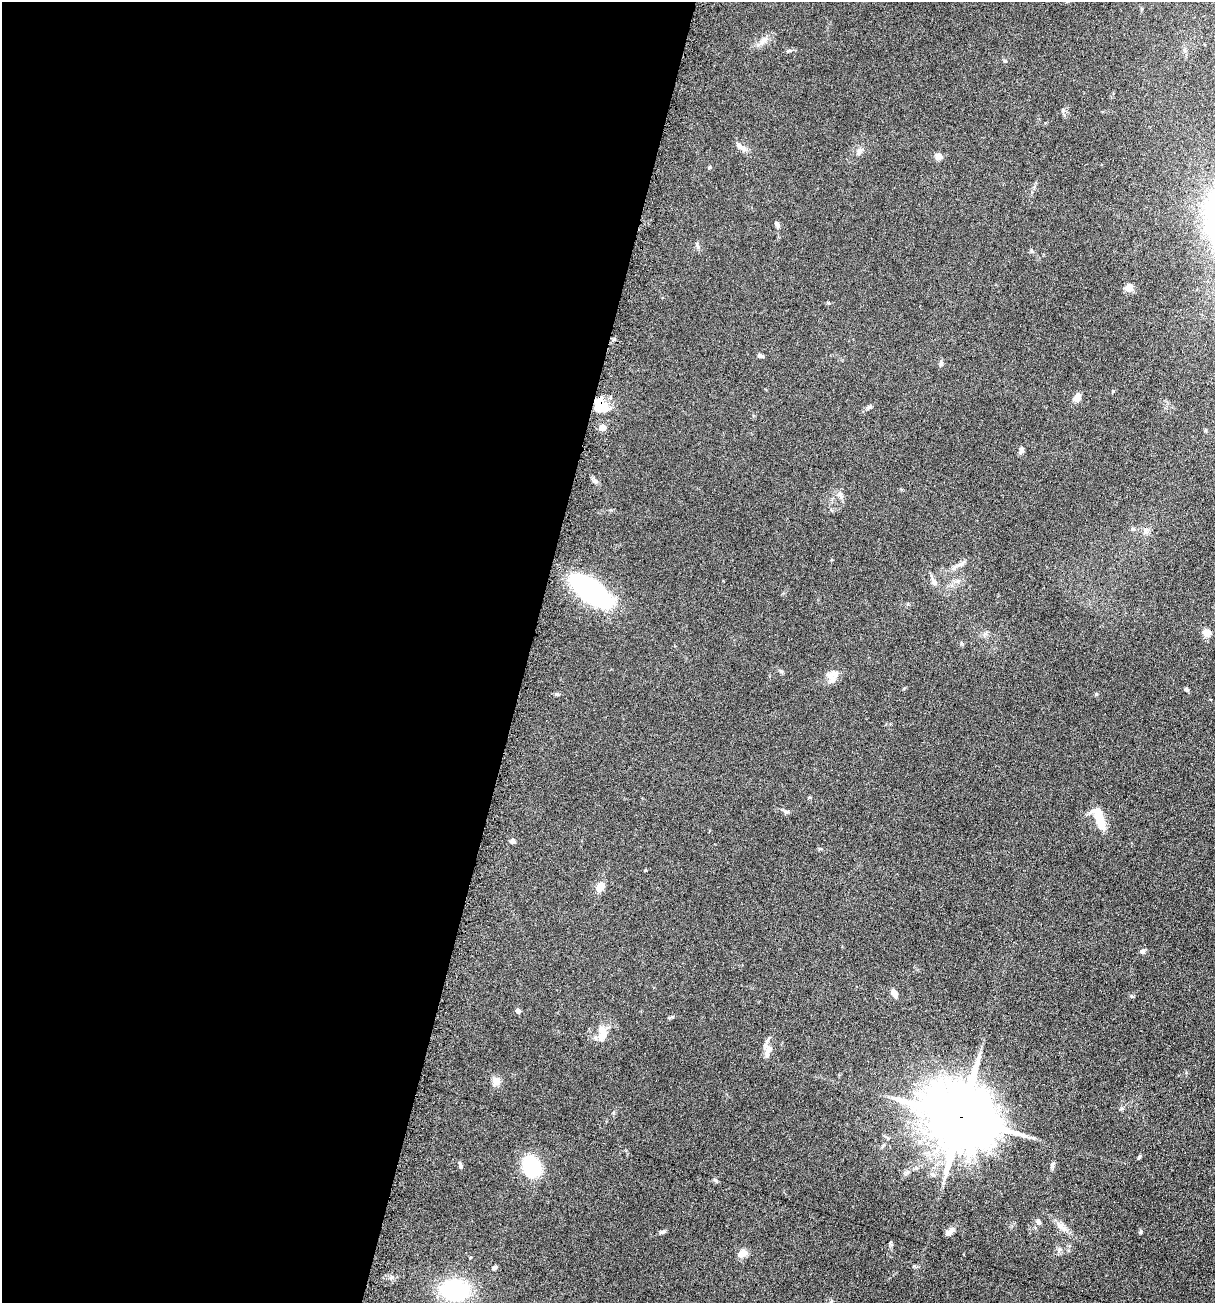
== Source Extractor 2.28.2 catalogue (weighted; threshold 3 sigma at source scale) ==
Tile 5 of 4 x 4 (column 1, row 2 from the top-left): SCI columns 781-1993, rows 2908-4208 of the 5918 x 5679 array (HDU 1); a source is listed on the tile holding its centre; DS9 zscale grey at full resolution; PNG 1217 x 1305 px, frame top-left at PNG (2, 2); no overlay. Shown black and unused: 43% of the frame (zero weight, under 4 of 7 exposures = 19% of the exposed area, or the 3 px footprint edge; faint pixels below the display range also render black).
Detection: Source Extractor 2.28.2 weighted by HDU 2 'WHT'; one run over the whole footprint, this tile lists its part. Background 0.111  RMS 0.0057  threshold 0.0234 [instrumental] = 3 sigma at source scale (4.09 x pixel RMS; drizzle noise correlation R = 1.36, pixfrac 0.8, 0.05/0.05 arcsec/px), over >= 5 px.
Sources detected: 55; all 55 listed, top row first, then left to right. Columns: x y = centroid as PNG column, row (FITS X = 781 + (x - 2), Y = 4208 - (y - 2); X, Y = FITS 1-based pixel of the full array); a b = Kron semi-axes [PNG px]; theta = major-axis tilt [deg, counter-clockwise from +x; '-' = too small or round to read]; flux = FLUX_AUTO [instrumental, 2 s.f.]
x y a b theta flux
764 40 10 7 43 2.6
789 50 8 3 19 0.8
740 147 18 7 -35 2.7
859 151 12 7 70 2.1
938 156 5 5 - 9.7
710 167 5 4 - 0.72
777 224 8 5 -71 1.2
1129 288 11 9 -28 2.7
828 303 6 4 0 0.56
760 355 7 4 -29 1.2
941 363 9 5 -88 1.1
1077 397 8 6 63 3.9
601 406 14 12 -39 14
869 407 8 5 10 1.1
602 427 4 4 - 8.8
1206 430 6 4 -89 0.56
1021 450 9 5 77 1.6
595 481 8 6 -36 1.4
840 495 13 6 -45 2
1133 529 6 5 - 0.8
1146 531 9 6 -61 1.7
960 564 15 5 22 2.4
934 582 9 7 -60 2.5
591 591 35 15 -37 100
1207 633 5 5 - 13
832 675 21 11 15 5
1186 689 6 5 - 0.77
809 797 5 4 - 0.49
787 812 7 5 0 1.1
1099 819 24 9 -65 13
512 841 4 4 - 3.1
600 887 9 6 63 7
1142 951 7 5 20 1
894 993 11 6 -67 2.7
1131 996 6 4 -89 0.63
518 1011 4 4 - 2.8
602 1035 22 11 65 6.2
768 1049 21 10 -59 4
496 1081 13 10 47 2.9
961 1117 21 17 -26 4900
1139 1157 6 3 68 0.75
1053 1164 7 4 71 0.97
460 1166 7 6 - 1.1
531 1166 20 16 -75 31
916 1168 6 4 -45 0.81
716 1181 7 4 -20 0.72
1038 1221 7 6 - 1.6
1062 1227 18 7 -29 3.7
662 1232 8 4 14 0.99
949 1232 12 6 44 2.8
1140 1232 5 4 - 0.66
1059 1249 7 5 22 1.3
742 1254 12 9 36 3.5
494 1267 5 4 - 1.3
455 1290 19 14 -3 62
Overlapping masked pixels (flux is a lower limit): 2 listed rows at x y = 601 406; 961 1117
Unlisted compact peaks at least as high as the median listed source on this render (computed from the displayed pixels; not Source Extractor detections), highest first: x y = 1096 694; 1121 1108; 781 671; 1113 391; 698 247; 672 1017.